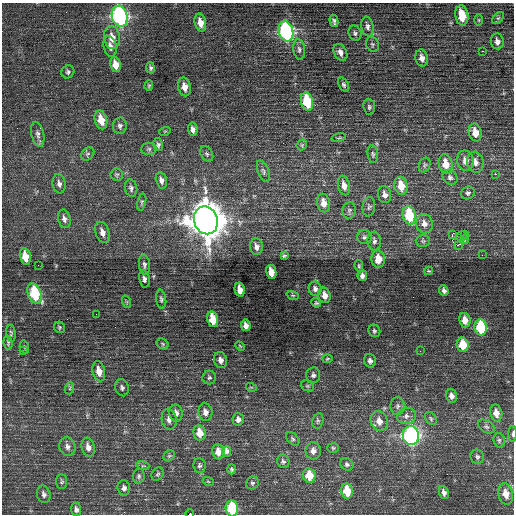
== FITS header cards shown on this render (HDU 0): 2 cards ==
NAXIS1  =                  512 / Axis length
NAXIS2  =                  512 / Axis length

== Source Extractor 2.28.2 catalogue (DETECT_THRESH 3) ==
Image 512 x 512 px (HDU 0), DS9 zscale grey, 1 PNG px = 1 image px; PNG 516 x 516 px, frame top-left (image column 1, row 512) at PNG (2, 3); each listed source drawn as its Kron ellipse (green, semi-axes under 4 px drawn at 4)
Background 0.221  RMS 0.71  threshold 2.13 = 3 sigma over >= 5 px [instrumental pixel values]
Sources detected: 160; all 160 listed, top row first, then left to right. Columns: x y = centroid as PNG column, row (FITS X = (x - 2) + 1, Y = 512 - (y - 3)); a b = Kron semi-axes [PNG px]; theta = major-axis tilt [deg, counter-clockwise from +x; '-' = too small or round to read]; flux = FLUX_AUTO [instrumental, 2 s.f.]
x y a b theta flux
462 15 10 6 -81 950
120 16 10 7 -75 13000
498 18 7 4 44 88
479 20 6 4 -90 51
334 21 6 3 -76 100
200 23 9 5 -77 470
368 27 10 6 -80 170
286 31 10 7 -75 11000
355 33 8 6 -64 110
112 38 11 8 -81 470
497 41 8 6 -82 230
372 44 8 6 -65 98
110 46 10 6 -78 240
299 49 10 6 -82 150
482 51 3 2 - 99
340 52 9 6 -62 240
422 58 8 6 -79 260
115 65 8 5 -77 460
150 68 6 4 -78 90
68 72 7 6 - 110
344 85 8 5 -62 96
149 86 5 4 - 59
184 87 9 6 -78 390
307 102 9 6 -77 2100
369 107 8 6 -84 100
101 120 9 6 -74 770
120 126 8 7 - 140
193 129 7 5 -84 200
165 131 6 3 18 42
475 133 9 6 -77 570
38 134 13 6 -77 180
339 138 7 3 13 60
158 145 6 4 -78 100
302 145 6 5 - 63
149 149 7 6 - 110
88 154 7 5 47 92
207 154 8 6 -59 94
373 154 9 5 -82 93
465 161 10 8 -78 340
475 162 10 8 -80 280
446 164 10 7 -78 710
425 165 8 5 66 90
263 171 11 5 -69 130
117 174 6 6 - 82
495 174 3 2 - 540
450 177 8 6 -44 140
161 180 8 5 -77 200
59 184 10 6 -82 190
344 185 10 6 -77 350
401 186 9 6 -78 770
131 188 9 6 -77 130
468 193 7 6 - 120
385 195 8 6 -78 210
142 202 8 4 78 78
323 203 9 6 -76 450
369 207 10 6 84 120
349 210 8 6 82 110
409 215 9 6 -76 2400
64 219 9 6 -77 180
206 220 14 12 -70 110000
424 224 10 8 -75 310
102 232 11 6 -72 290
452 235 2 2 - 43
465 235 3 2 - 840
461 236 6 4 38 69
364 237 7 7 - 130
465 240 4 3 - 170
374 241 9 6 -87 150
423 241 7 6 - 93
458 245 3 2 - 10000
256 247 8 6 -85 230
482 255 2 2 - 110
25 256 8 5 -77 720
284 256 4 3 - 66
378 259 8 7 - 620
38 265 2 2 - 21
144 265 10 5 -83 130
359 266 6 4 -81 65
429 271 4 3 - 44
271 272 7 5 -80 550
362 276 5 4 - 160
144 279 8 5 -79 150
315 289 7 6 - 160
240 290 7 5 -79 410
444 291 5 4 - 130
35 294 11 6 -67 2800
293 295 6 4 -19 59
324 295 8 6 -73 360
161 299 9 5 -82 110
127 302 6 4 -71 65
316 303 5 4 - 75
96 314 2 2 - 30
213 319 8 5 -79 1000
465 320 7 5 -81 430
246 325 6 5 - 230
59 327 6 5 - 76
481 327 8 6 -83 3500
374 331 6 5 - 96
11 333 8 4 -83 83
8 343 7 4 -82 75
163 344 6 5 - 75
463 345 7 6 - 1200
240 346 5 3 - 45
24 347 7 4 -76 62
23 351 3 2 - 46
420 351 2 2 - 29
327 359 5 3 - 49
220 360 8 6 -75 210
370 361 7 5 -75 150
99 371 10 6 -77 570
313 375 7 7 - 140
209 378 7 7 - 110
307 386 7 5 -20 76
251 387 5 3 - 46
70 388 6 3 72 63
122 388 9 6 -75 130
451 396 7 5 -74 220
398 406 9 7 87 150
205 412 9 7 -80 250
176 413 8 6 -83 240
496 413 8 6 -78 420
406 416 9 8 - 210
431 418 7 5 -51 84
169 419 10 7 -81 270
238 419 6 6 - 200
318 421 7 5 74 96
379 421 10 8 -69 410
486 427 9 6 -30 140
200 433 8 6 -79 620
513 434 8 3 88 83
411 435 9 8 - 12000
293 439 8 5 -46 90
499 440 7 5 -76 110
67 447 9 8 - 200
88 447 9 6 -75 300
333 448 6 5 - 69
313 451 8 7 - 250
218 452 7 6 - 450
226 452 5 4 - 270
169 456 6 5 - 69
477 457 7 6 - 120
283 461 7 6 - 110
347 464 7 6 - 110
143 466 6 4 -17 71
199 466 7 6 - 110
232 469 5 4 - 84
158 474 7 5 54 82
309 475 7 6 - 1100
139 476 7 5 81 110
62 481 7 5 -87 85
208 481 5 3 - 49
252 483 6 6 - 95
124 488 8 6 -85 160
347 491 7 6 - 1100
444 493 7 4 -70 180
44 494 9 6 -77 160
506 494 11 7 -77 640
232 508 8 6 -84 2900
76 509 6 5 - 150
190 514 4 2 - 2100
At the frame edge (FLAGS 8, measured only in part): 3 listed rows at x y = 513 434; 232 508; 190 514